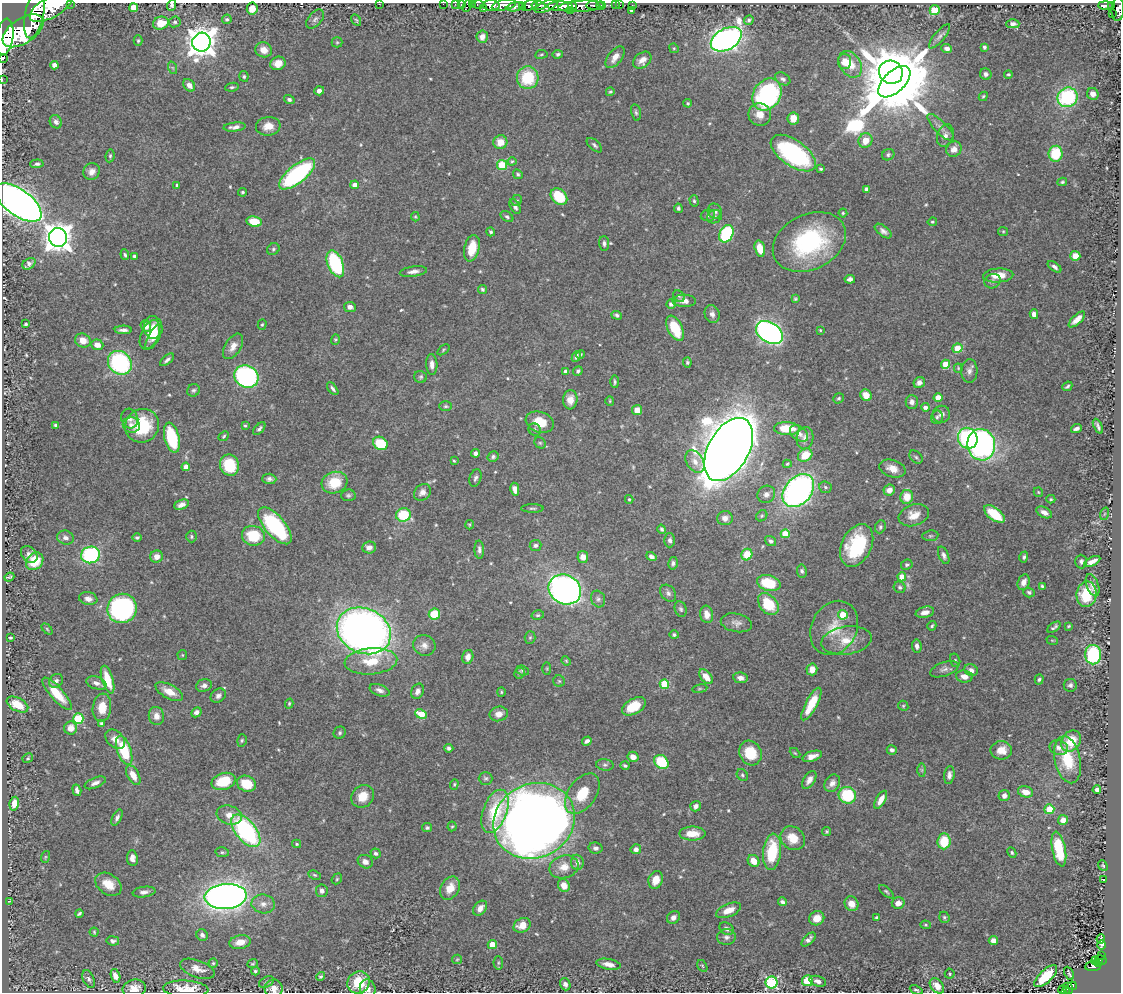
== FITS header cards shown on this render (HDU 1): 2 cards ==
NAXIS1  =                 1119
NAXIS2  =                  990

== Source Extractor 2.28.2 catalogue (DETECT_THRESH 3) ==
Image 1119 x 990 px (HDU 1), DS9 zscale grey, 1 PNG px = 1 image px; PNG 1123 x 994 px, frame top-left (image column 1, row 990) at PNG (2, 3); each listed source drawn as its Kron ellipse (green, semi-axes under 4 px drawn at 4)
Background 0.378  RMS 0.015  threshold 0.0437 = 3 sigma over >= 5 px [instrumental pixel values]
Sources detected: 539; of the 539, the 500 brightest by FLUX_AUTO listed and drawn (39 fainter detections omitted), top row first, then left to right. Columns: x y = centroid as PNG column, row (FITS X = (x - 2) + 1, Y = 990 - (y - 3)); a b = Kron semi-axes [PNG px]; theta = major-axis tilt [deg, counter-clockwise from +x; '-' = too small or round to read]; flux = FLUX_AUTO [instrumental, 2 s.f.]
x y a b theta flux
70 3 2 2 - 24
379 4 2 2 - 57
443 4 2 2 - 5.4
455 4 2 2 - 6.1
461 4 2 2 - 6.8
472 4 3 2 - 16
478 4 6 3 0 35
171 5 6 4 71 2.8
491 5 8 5 1 810
504 5 12 5 14 750
529 5 8 5 21 390
538 5 7 3 -5 190
593 5 6 3 -4 130
615 5 2 2 - 6.6
620 5 2 2 - 6.7
632 5 2 2 - 4.2
467 6 6 3 68 43
522 6 4 3 - 130
546 6 13 5 24 490
560 6 12 4 1 1200
573 6 4 3 - 260
581 6 23 5 4 800
601 6 4 3 - 64
1105 6 7 3 -2 180
1111 6 3 3 - 110
51 7 24 10 28 3000
133 7 4 4 - 13
516 7 9 4 13 250
252 9 6 5 - 10
484 9 3 3 - 74
1118 9 12 6 86 370
570 10 2 2 - 96
631 10 4 3 - 1.3
935 10 5 5 - 52
35 14 25 9 78 2700
1112 14 3 2 - 31
227 19 5 4 - 2
315 19 11 6 49 3.1
356 20 6 4 -60 1.3
749 20 5 4 - 1.8
175 22 6 5 - 2.3
161 23 8 6 16 16
1013 24 6 4 0 3
23 31 23 12 33 4700
940 36 15 5 50 3.8
5 37 18 8 82 8300
482 37 6 5 - 6.1
726 39 16 10 30 510
138 41 5 4 - 1.4
201 42 9 9 - 1500
337 42 5 5 - 1.4
984 47 4 3 - 2.2
674 48 5 4 - 1.2
947 48 5 4 - 3.5
264 50 8 7 - 9.4
541 54 6 3 9 1.1
558 54 5 4 - 2
615 57 13 7 53 7.3
3 58 3 2 - 48
642 60 10 7 38 7.1
844 61 8 6 -88 8.5
278 63 8 6 24 8.8
850 64 14 10 -56 17
54 65 4 4 - 8.2
173 68 6 4 -71 1.6
891 72 12 11 - 1700
986 74 6 5 - 3
1008 74 4 4 - 1.5
244 76 5 4 - 1.5
528 78 11 11 - 46
2 79 2 2 - 5.9
783 79 8 5 -33 3
894 82 20 10 43 13000
189 85 7 5 -51 6.4
232 87 7 4 9 1.7
319 91 5 4 - 4.9
610 92 4 4 - 1.4
1093 94 6 5 - 6.9
767 95 17 13 57 150
983 96 5 4 - 1.4
1067 97 10 9 - 99
289 99 5 4 - 2.1
688 103 4 4 - 1.4
636 112 8 5 -78 2
760 114 11 11 - 12
793 118 6 6 - 11
56 122 7 6 - 3.3
268 126 12 9 7 11
235 127 11 4 5 4.6
941 127 18 6 -45 6.4
945 135 11 8 71 5.9
865 140 7 7 - 10
500 142 7 7 - 12
594 145 9 5 -42 2.4
954 149 8 7 - 8.7
793 153 26 13 -35 140
1056 154 8 7 - 40
888 155 6 5 - 1.9
110 156 6 4 80 1.7
512 161 4 4 - 1.1
37 164 6 4 4 2.5
502 165 5 5 - 51
821 169 4 3 - 1.8
92 172 9 8 - 6.5
297 174 22 9 39 160
518 174 5 4 - 1.7
1062 182 5 3 - 1.4
177 185 3 3 - 2
355 185 4 4 - 7.3
867 189 4 4 - 3.5
242 192 4 4 - 1.4
559 197 9 7 -45 36
517 201 6 5 - 2.2
694 201 6 4 -74 1.8
18 203 27 13 -36 1200
515 206 8 4 -61 4.2
678 208 5 3 - 2.1
715 211 7 7 - 4.7
843 213 4 4 - 1.1
708 215 7 5 9 2.3
415 217 4 3 - 1.2
507 217 7 4 -33 2
714 217 8 6 27 2.9
254 221 8 5 -9 20
932 222 5 3 - 1.4
883 231 10 5 -37 3.8
1003 231 5 4 - 1.2
491 232 4 3 - 2.1
726 234 9 6 61 96
58 238 9 9 - 1300
809 242 38 27 26 120
604 243 7 5 -86 2.8
472 248 13 7 77 22
273 249 6 5 - 1.8
760 249 8 5 -75 15
125 255 5 4 - 1.9
135 256 4 3 - 3.4
1075 256 5 5 - 9.4
29 264 7 5 33 5.3
335 264 14 7 -68 100
1055 267 8 4 -37 2.9
413 271 14 5 8 5.3
998 275 15 7 3 16
850 279 5 4 - 3.2
992 281 8 7 - 3.5
483 289 4 4 - 2
679 296 6 5 - 1.8
795 299 4 3 - 1.3
684 301 11 6 -2 7.2
671 304 5 4 - 3.6
350 307 6 5 - 4.6
712 314 9 7 -73 4.2
1034 314 5 4 - 5.3
617 315 5 4 - 2.4
1077 319 10 4 43 7.5
26 324 3 3 - 1.7
262 325 5 4 - 1.3
146 326 6 5 - 6.1
153 327 11 9 -86 9.1
675 328 13 7 -63 34
123 330 8 4 -1 3.7
820 330 3 3 - 1.1
769 332 15 10 -33 340
150 335 16 8 66 13
154 337 14 5 60 8.3
335 339 5 4 - 1.2
83 341 8 6 -26 9.3
97 345 6 5 - 8
233 346 14 8 58 8.2
957 348 5 4 - 22
443 350 7 3 37 1.2
580 354 4 4 - 1.4
576 356 6 4 67 3.4
167 360 8 4 40 2.9
687 362 5 4 - 1.7
120 363 13 11 -45 130
432 364 10 5 -88 5.7
946 364 4 4 - 27
958 368 5 4 - 1
578 371 5 4 - 2.3
969 371 12 8 87 4.7
566 372 4 4 - 5.1
246 376 12 11 - 160
421 377 6 6 - 1.9
615 382 6 3 -89 1.6
919 382 6 5 - 4.2
1067 386 5 3 - 1.8
333 389 7 3 -52 2.4
193 390 6 6 - 2.2
866 395 6 5 - 9.6
839 398 5 4 - 1.6
938 398 4 4 - 15
570 400 9 7 84 9.4
610 401 5 4 - 1.1
912 402 7 6 - 4
446 406 6 5 - 1.7
925 407 4 4 - 4
637 410 5 5 - 11
941 414 9 8 - 4.8
937 417 7 6 - 2.4
130 419 10 8 -65 4.1
540 422 14 10 -18 20
55 425 4 3 - 1.7
131 425 8 7 - 4.5
245 425 3 3 - 1.3
142 426 17 16 - 49
1098 426 8 3 -65 2.4
259 429 8 4 49 2.4
787 429 13 6 -1 26
1076 429 5 3 - 3.5
535 430 6 5 - 2
799 434 10 6 -36 4.7
224 436 6 4 43 1.3
172 438 15 7 -76 52
805 438 11 8 79 5.8
968 438 10 9 - 120
380 443 7 6 - 39
540 443 6 5 - 1.8
981 445 16 14 -81 260
729 449 34 20 61 3600
476 453 4 4 - 3.1
805 455 8 6 36 19
493 457 6 5 - 2.1
916 457 8 5 -45 2.1
454 461 4 3 - 1.1
695 461 12 8 -58 8.1
787 464 4 4 - 1.3
229 465 11 9 -70 42
186 467 4 4 - 8.4
892 468 13 8 -18 10
475 478 9 5 70 3
269 479 7 5 -2 3.1
335 483 13 10 17 30
825 487 6 5 - 2.2
515 489 6 4 -78 5.9
889 490 6 5 - 6
798 491 19 13 49 340
422 492 9 7 42 5.1
1038 492 5 4 - 1.1
766 494 9 8 - 5.9
348 495 7 6 - 2.1
907 497 7 6 - 16
629 499 4 3 - 1.3
1051 499 4 4 - 1.4
181 505 8 5 20 5.2
532 508 11 3 0 1.8
1044 512 8 5 -27 5.2
994 514 12 6 -37 35
1104 514 6 4 70 1.6
403 515 7 7 - 40
914 515 15 10 18 13
762 516 6 5 - 1.6
725 518 8 7 - 5.7
469 525 5 3 - 1.1
275 526 22 10 -49 99
880 527 6 5 - 2.1
662 529 5 4 - 1.7
785 534 4 4 - 22
191 536 6 5 - 2
253 536 11 10 - 36
930 536 8 5 6 1.8
65 538 8 7 - 4.5
137 538 5 4 - 1.7
670 540 7 5 90 3.2
771 541 6 4 -36 2.8
536 545 6 5 - 2.6
857 545 22 15 64 70
369 547 7 6 - 4.8
479 550 9 5 -87 3.2
29 554 9 7 -45 4.9
91 555 9 8 - 110
747 555 6 5 - 24
944 555 9 5 -68 3.8
157 557 6 6 - 7.1
583 557 6 5 - 8.8
651 557 5 4 - 3.7
1024 557 6 4 73 2.2
35 561 10 7 49 27
1092 561 9 4 27 6.7
1081 562 7 6 - 3.1
673 563 6 4 78 2.6
907 565 6 5 - 2.1
802 571 6 5 - 2.3
9 577 5 3 - 1.5
902 577 4 4 - 17
1024 582 8 5 68 6.4
769 583 12 7 -15 41
1093 585 11 6 -69 6.5
1042 586 4 3 - 1.5
900 587 6 5 - 2.3
565 590 17 14 -30 420
1029 592 6 5 - 1.9
668 593 9 7 -50 3.4
1087 594 12 10 82 36
88 599 9 6 -9 5.4
598 599 8 7 - 3.1
768 604 12 8 -51 38
122 608 15 14 - 200
681 609 8 6 -69 2.2
925 612 9 5 14 6.1
434 614 6 5 - 32
707 614 9 6 -79 8.4
538 615 6 4 13 1.8
843 615 5 4 - 20
736 623 16 9 -11 5.5
932 626 5 4 - 1.6
1068 626 4 3 - 1.1
1054 627 7 3 33 2.5
834 628 28 22 62 29
47 629 6 4 -46 1.4
364 631 28 22 -24 740
674 635 4 4 - 2
10 638 3 3 - 1.7
530 638 6 5 - 1.7
846 640 25 14 8 22
1052 640 6 3 -18 1
424 645 11 10 - 6.3
917 646 6 5 - 3.9
182 655 5 4 - 1.1
1093 655 10 8 89 84
468 657 7 5 74 5.6
955 660 7 5 -75 1.8
371 661 26 13 5 27
566 661 5 4 - 1.1
547 668 6 3 90 1
812 669 6 5 - 8.4
944 669 15 7 19 5.1
971 670 7 5 -24 4.9
523 671 6 5 - 1.6
519 673 6 5 - 1.6
964 676 8 6 -6 7.3
706 677 9 5 -47 9.8
741 678 7 5 -10 4.9
1039 679 5 4 - 1.7
108 680 14 5 -72 21
56 681 7 6 - 3
559 681 6 5 - 1.8
96 683 10 6 -17 4.4
664 684 5 4 - 49
204 685 8 6 18 3.8
1070 685 6 6 - 2.7
700 689 7 4 9 1.5
380 690 10 5 -20 4.7
417 691 8 6 64 4.5
169 692 15 7 -28 12
501 692 5 4 - 1.2
57 694 21 6 -48 23
218 696 8 6 38 3.6
289 704 5 3 - 1.2
811 704 18 6 62 28
17 705 11 6 -27 17
634 706 13 7 29 23
903 706 5 4 - 1.5
102 708 14 9 83 14
196 712 5 4 - 4.1
421 714 6 4 -25 29
499 714 9 7 12 6.9
156 716 9 7 -80 6.3
78 719 5 5 - 62
101 723 4 3 - 1.7
71 728 6 6 - 8.8
340 733 6 6 - 2.2
115 739 11 8 -44 8
242 740 6 4 75 1.6
587 741 5 4 - 3
1071 741 11 9 50 21
449 748 4 4 - 2.3
1059 748 9 7 -19 4.7
124 750 15 7 -71 47
892 750 5 4 - 2.9
1001 750 11 9 1 12
750 753 12 11 - 28
795 753 6 3 -43 1.1
812 756 10 5 18 7
633 757 6 5 - 8
28 758 5 4 - 1.4
1068 760 24 13 -78 33
661 762 8 6 -42 46
605 765 9 5 -8 2.5
625 766 4 3 - 1.9
922 770 7 4 -90 1.5
133 775 11 6 -62 11
742 775 6 5 - 1.8
949 775 9 5 82 4.1
486 778 7 6 - 2.2
809 780 10 5 57 5.6
223 781 12 8 17 31
95 783 11 5 23 4.3
832 783 9 7 59 5.9
246 784 10 7 -24 24
454 784 5 4 - 1.4
77 790 6 4 -72 3.4
1097 790 4 4 - 3.9
1026 792 8 5 -15 9.9
582 794 23 14 54 29
847 795 9 8 - 48
363 796 12 10 42 16
1004 796 5 5 - 5.5
881 800 10 4 60 8.5
14 804 7 4 82 8.9
696 806 5 5 - 4.4
1049 809 5 4 - 21
495 811 22 12 69 44
229 815 13 9 -18 8.9
117 817 9 4 64 3.3
1063 820 5 5 - 5.7
534 821 42 37 27 1600
452 826 5 4 - 1.2
427 828 5 4 - 1.9
246 831 19 10 -51 140
827 831 4 4 - 1.3
692 833 13 7 0 14
793 838 13 11 -42 18
944 841 8 6 84 30
297 844 4 3 - 1.2
596 848 7 5 -12 2.9
636 849 5 5 - 4
1059 849 18 6 -79 37
222 852 7 5 -12 1.7
772 852 18 9 84 43
376 853 5 4 - 2.4
1012 853 5 4 - 1.7
45 857 6 4 71 1
132 858 8 5 -83 6
754 861 6 5 - 13
365 862 8 6 -30 5.3
577 862 8 6 -85 4.6
1103 866 5 4 - 1.2
564 867 15 11 16 12
315 875 6 4 -26 1.4
337 879 6 4 49 1.5
656 880 9 7 71 11
1103 880 3 2 - 1.2
108 884 14 10 -34 15
564 886 6 5 - 11
450 888 12 9 61 15
322 891 6 6 - 3.4
144 892 11 5 8 4.3
886 892 9 4 -41 1.8
226 896 21 12 4 790
10 901 4 2 - 1.1
782 902 4 4 - 2.8
898 903 6 5 - 7.2
263 904 11 9 -9 6.9
852 904 7 6 - 9
480 908 8 6 50 7
729 910 13 6 23 10
79 913 4 3 - 1.7
673 917 7 6 - 4.5
876 917 4 3 - 1.4
944 917 6 5 - 1.7
817 918 8 7 - 13
522 925 9 7 27 12
926 925 5 4 - 1.4
727 929 7 5 -33 3.1
94 932 4 4 - 1.1
202 935 6 5 - 3.1
726 937 9 8 - 3.9
809 939 9 4 43 3.8
1101 939 5 3 - 1.2
993 940 4 4 - 6.1
113 941 6 4 -9 2.6
240 942 11 7 11 12
492 945 4 4 - 26
1101 945 5 4 - 1.5
1102 955 3 2 - 12
457 959 5 4 - 1.2
1101 960 6 3 -34 52
1095 961 4 3 - 23
213 963 4 4 - 1.2
498 963 7 5 -85 1.4
1098 963 3 3 - 32
253 964 5 4 - 1.3
608 964 12 5 -10 8.2
702 966 6 4 -58 1.4
1093 966 8 5 2 95
197 969 18 8 -20 9.7
255 971 4 3 - 1.5
1069 973 7 2 -63 1.4
950 974 5 5 - 1.4
115 976 7 4 -75 6.9
321 976 4 4 - 1.6
1046 976 14 6 43 35
89 979 9 5 -65 2.8
807 981 5 5 - 23
818 981 9 5 -16 4.5
266 982 8 5 28 2.2
358 982 12 10 37 32
772 983 6 6 - 120
565 984 6 5 - 3.8
937 986 8 6 -49 9.8
1072 986 4 3 - 53
274 988 9 9 - 8.9
1068 988 6 5 - 47
134 989 12 9 15 11
186 989 23 8 -3 21
368 989 9 8 - 6
916 990 7 4 -24 1.7
1063 990 4 3 - 22
1065 992 3 2 - 16
At the frame edge (FLAGS 8, measured only in part): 23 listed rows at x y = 70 3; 379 4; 443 4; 455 4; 461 4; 472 4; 478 4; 171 5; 491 5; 504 5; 467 6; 51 7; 1118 9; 35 14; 5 37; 3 58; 2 79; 18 203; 274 988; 134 989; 186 989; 916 990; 1065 992
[39 fainter detections neither listed nor drawn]